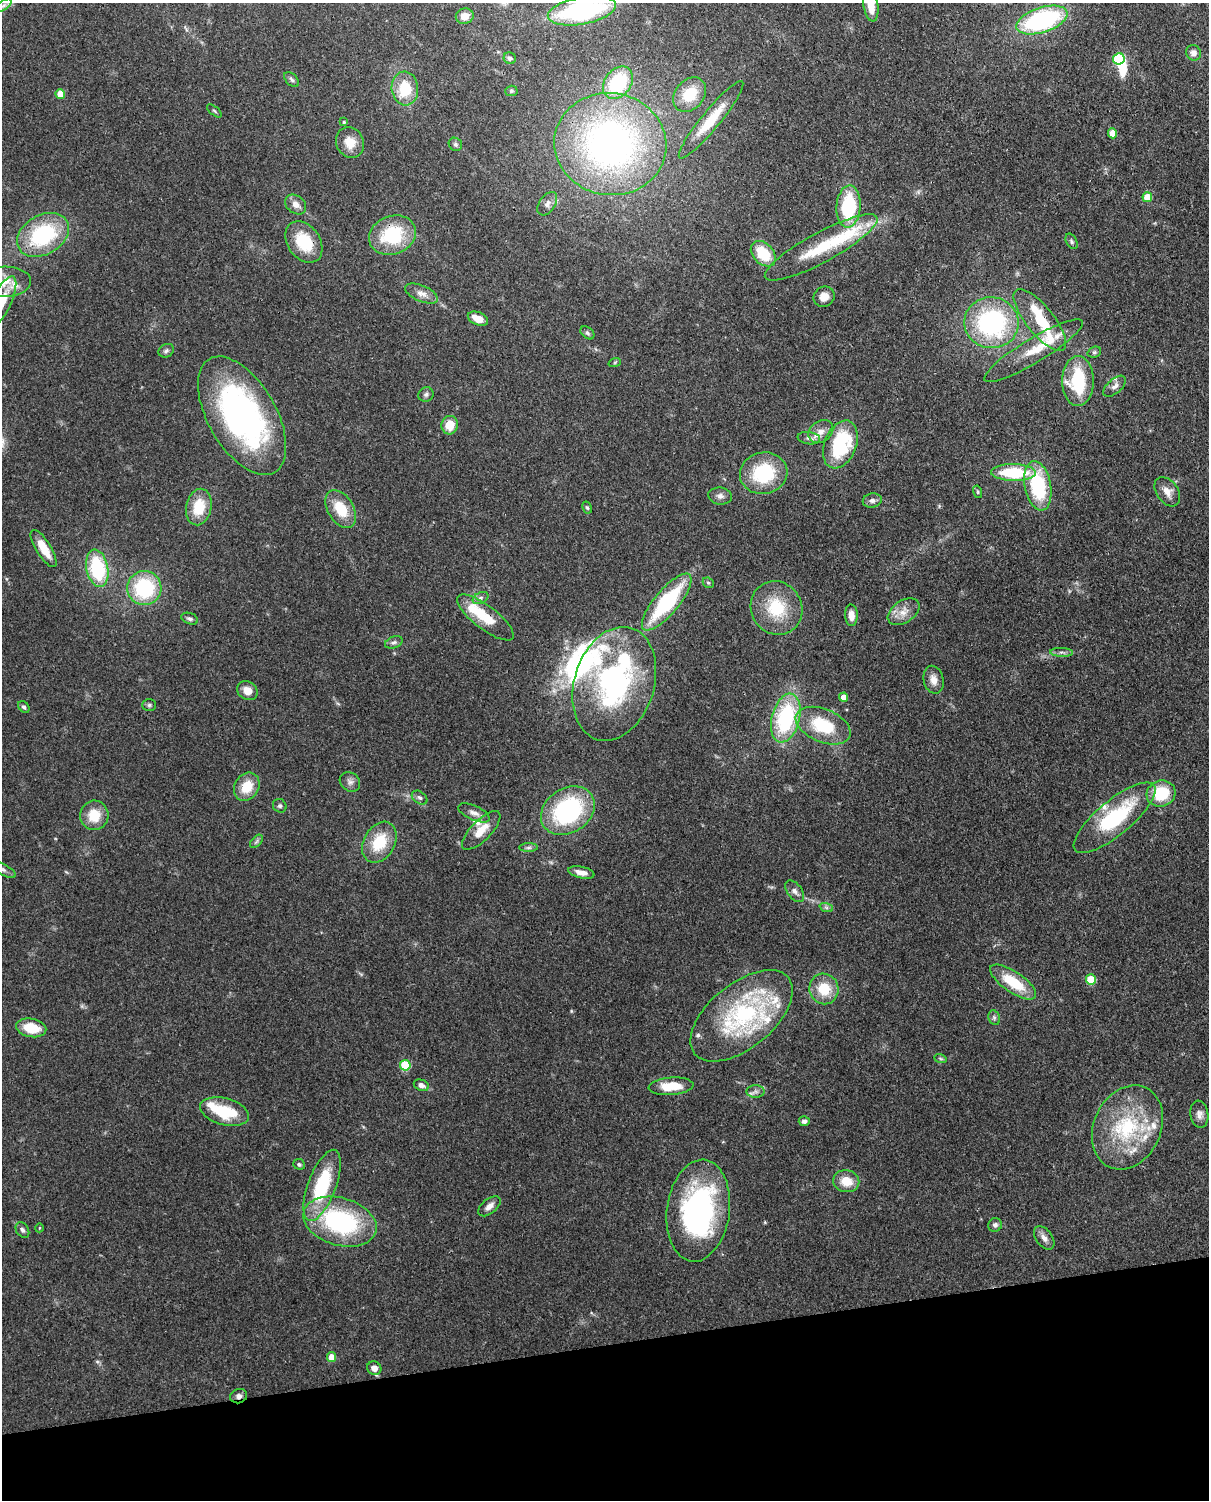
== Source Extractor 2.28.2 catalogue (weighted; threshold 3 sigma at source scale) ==
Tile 10 of 4 x 3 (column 2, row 3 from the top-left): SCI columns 1297-2503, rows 154-1651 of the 5005 x 4918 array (HDU 1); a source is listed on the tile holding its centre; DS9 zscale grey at full resolution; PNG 1211 x 1502 px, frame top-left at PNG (2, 3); each listed source drawn as its Kron ellipse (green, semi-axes under 4 px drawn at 4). Shown black and unused: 10% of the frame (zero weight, under 3 of 4 exposures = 7% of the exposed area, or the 3 px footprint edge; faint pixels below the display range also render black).
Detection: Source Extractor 2.28.2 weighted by HDU 2 'WHT'; one run over the whole footprint, this tile lists its part. Background 0.109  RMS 0.0041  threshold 0.0184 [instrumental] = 3 sigma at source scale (4.5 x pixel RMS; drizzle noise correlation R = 1.50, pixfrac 1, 0.05/0.05 arcsec/px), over >= 5 px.
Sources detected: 149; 1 too faint to see at this stretch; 2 inside a brighter object's white glare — neither listed nor drawn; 19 inside a brighter listed object's ellipse — not listed separately; the other 127 listed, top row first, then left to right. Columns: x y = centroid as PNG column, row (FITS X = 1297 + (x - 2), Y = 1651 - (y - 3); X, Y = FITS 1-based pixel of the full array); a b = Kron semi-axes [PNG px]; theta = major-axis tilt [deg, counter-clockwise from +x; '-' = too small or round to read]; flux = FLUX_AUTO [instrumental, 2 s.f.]
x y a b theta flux
4 5 9 4 35 1.3
871 6 16 7 -80 6
582 11 34 13 11 61
465 16 9 7 13 3.8
1042 20 26 12 18 62
1193 53 8 7 - 2.1
510 58 6 5 - 1.3
1119 59 6 5 - 37
292 80 9 5 -46 1
618 83 18 13 53 28
405 88 17 13 -85 13
511 91 6 5 - 0.67
60 94 5 4 - 8.7
690 95 19 14 50 12
214 111 9 2 -40 0.51
711 120 49 9 50 13
344 122 4 4 - 0.55
1113 133 5 4 - 7.4
350 142 16 13 -64 6.5
455 144 7 6 - 1
610 144 56 51 -8 160
1147 197 5 5 - 11
296 204 11 8 -38 2.9
547 204 13 8 56 2.4
849 206 21 12 86 29
43 235 28 19 30 38
392 235 24 19 21 26
1072 241 8 5 -61 0.89
304 242 23 16 -55 16
821 247 63 15 29 24
763 254 15 10 -46 14
4 282 27 15 1 10
421 293 17 8 -23 3
824 297 11 9 33 3.6
2 301 27 9 65 9.4
478 319 10 6 -22 5
1040 320 38 14 -51 16
991 323 27 25 -7 62
587 333 8 5 -41 0.91
166 351 8 6 27 1.1
1034 351 57 12 31 12
1094 352 7 5 21 0.77
615 362 6 4 19 0.62
1078 381 25 16 90 25
1115 386 14 7 41 2.1
426 394 8 7 - 1.3
242 416 65 34 -60 120
450 425 9 8 - 6.9
821 432 13 10 35 3.7
809 438 11 6 -8 1.6
840 444 25 16 68 35
764 473 24 20 11 25
1014 473 22 8 -1 25
1038 486 25 13 -79 31
978 492 6 4 -76 0.61
1167 492 16 10 -55 3.8
720 496 12 8 -9 2.1
872 500 9 7 11 1.8
199 507 18 12 79 12
587 508 6 4 -62 0.68
341 509 21 13 -58 13
44 548 21 7 -58 8.3
97 568 19 11 -79 31
708 583 6 5 - 0.62
144 588 17 17 - 35
480 598 8 5 27 1.1
667 602 35 12 50 42
776 608 27 25 -59 19
904 612 17 11 34 4.7
851 615 10 6 -88 4.1
485 617 34 11 -38 14
190 619 9 5 -20 1.2
394 642 9 5 21 1.2
1062 652 11 4 -2 1.4
934 680 14 10 -76 3.5
614 684 58 40 73 83
247 691 11 9 -33 4.4
843 697 4 4 - 4.4
149 705 7 6 - 0.8
24 707 6 5 - 1
786 718 25 14 76 41
823 726 29 16 -22 21
350 782 11 9 -36 1.9
247 787 15 12 59 9.3
1161 794 14 13 - 17
420 798 8 6 -37 1.3
280 806 7 6 - 1
568 811 29 22 33 52
474 813 17 7 -24 2.7
94 815 15 14 - 9.1
1115 818 51 17 40 37
481 830 25 10 45 6.7
256 841 8 4 46 0.88
379 842 22 15 61 15
529 848 9 4 0 1
2 869 15 5 -28 1.6
581 872 13 5 -12 3.2
795 891 12 7 -53 2
826 907 7 4 -19 0.86
1091 980 5 5 - 17
1013 982 27 10 -34 16
824 989 15 14 - 11
742 1016 60 32 39 59
994 1018 7 5 -71 1
31 1028 15 9 -11 11
940 1058 6 4 -19 0.63
405 1065 5 5 - 25
421 1085 8 5 -23 1.9
671 1086 22 9 4 10
756 1091 9 6 0 1.5
224 1112 25 13 -15 17
1199 1114 14 9 -81 2.5
804 1121 5 5 - 1.3
1127 1127 44 33 65 37
299 1164 6 5 - 0.8
846 1181 13 11 -11 7.1
322 1185 37 14 69 30
489 1206 13 7 40 2.4
698 1211 51 31 82 92
340 1222 37 24 -16 56
995 1225 7 6 - 1.3
39 1228 4 3 - 0.34
22 1230 8 6 -55 1.2
1044 1238 13 8 -54 2.3
331 1357 5 4 - 6.6
374 1368 7 6 - 2.8
239 1396 9 7 16 1.7
Overlapping masked pixels (flux is a lower limit): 2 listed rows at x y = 485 617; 239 1396
Isophote crosses this tile's border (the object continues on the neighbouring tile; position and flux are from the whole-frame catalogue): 5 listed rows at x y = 871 6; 582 11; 4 282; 2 301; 2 869